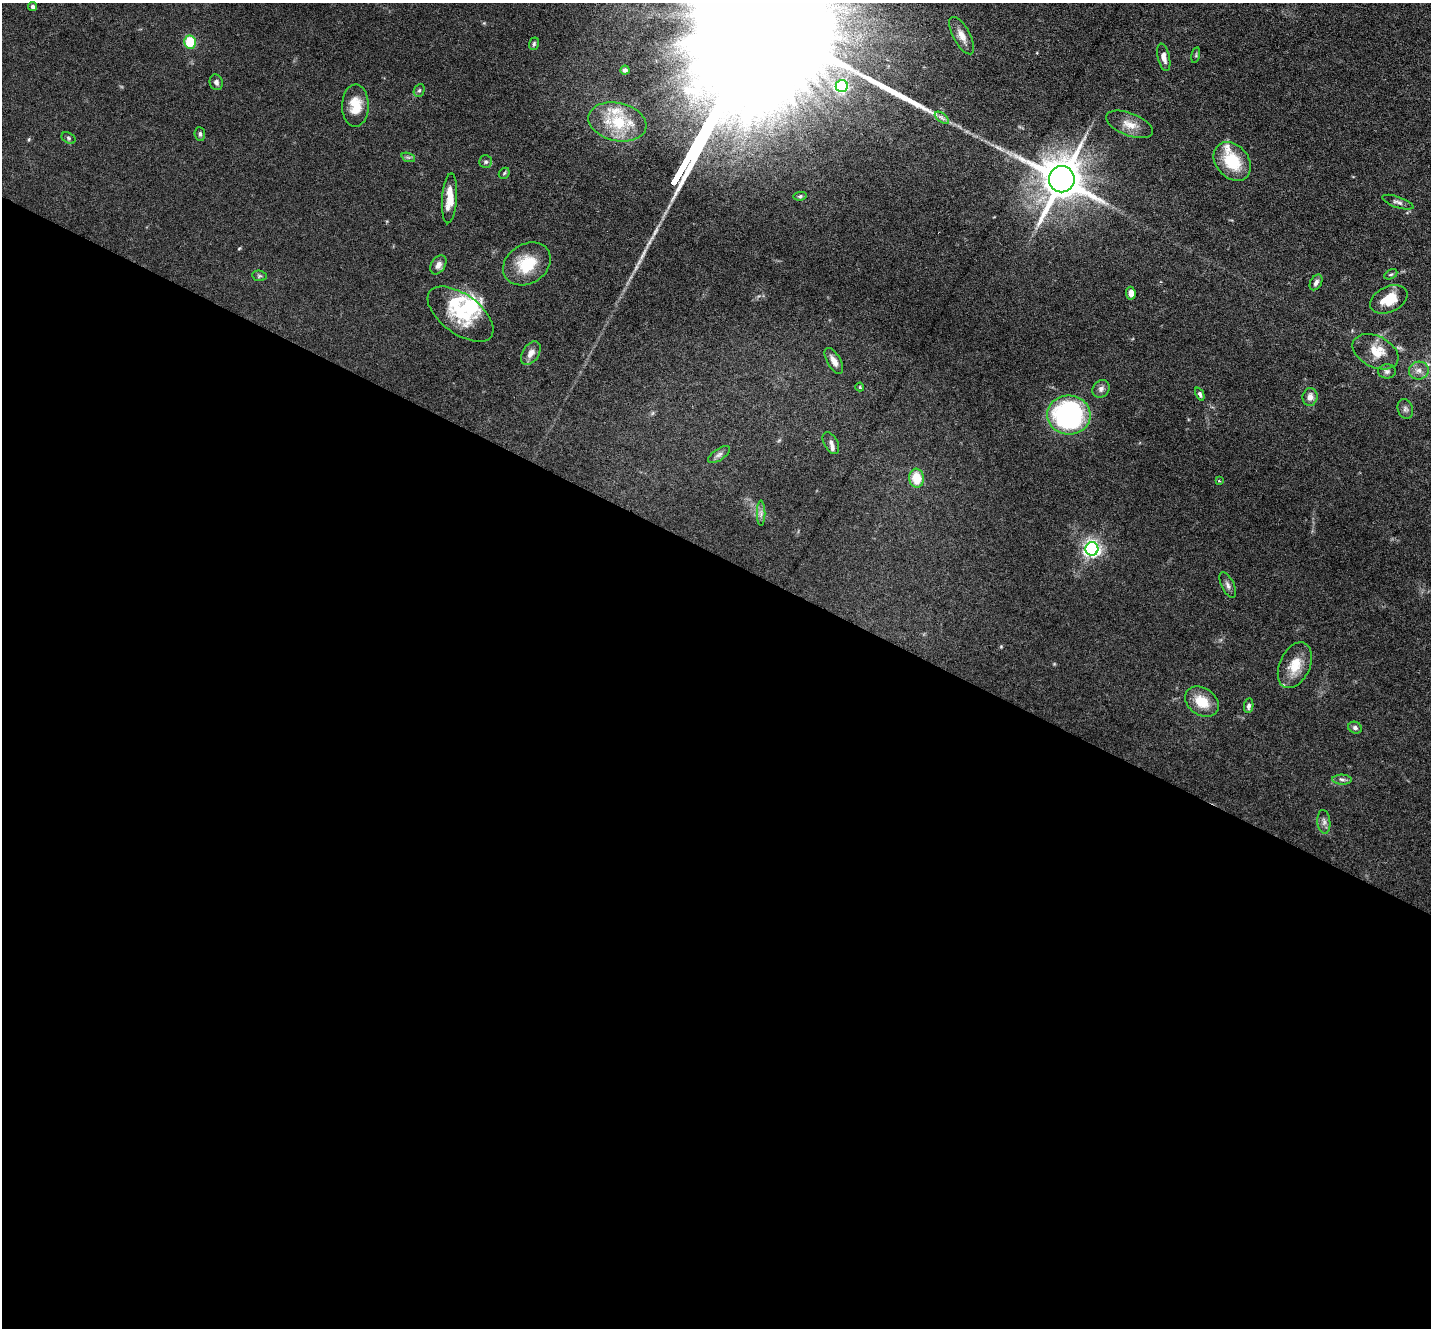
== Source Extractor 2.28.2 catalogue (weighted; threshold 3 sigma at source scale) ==
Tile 14 of 4 x 4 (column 2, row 4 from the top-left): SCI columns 1430-2858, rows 143-1468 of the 5716 x 5726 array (HDU 1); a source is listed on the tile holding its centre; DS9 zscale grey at full resolution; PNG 1433 x 1330 px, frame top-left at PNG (2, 3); each listed source drawn as its Kron ellipse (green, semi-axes under 4 px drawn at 4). Shown black and unused: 58% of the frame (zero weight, under 3 of 6 exposures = <1% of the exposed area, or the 3 px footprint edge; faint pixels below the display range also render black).
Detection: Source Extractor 2.28.2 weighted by HDU 2 'WHT'; one run over the whole footprint, this tile lists its part. Background 0.0632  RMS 0.0045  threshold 0.0185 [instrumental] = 3 sigma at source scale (4.09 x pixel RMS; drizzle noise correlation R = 1.36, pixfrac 0.8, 0.05/0.05 arcsec/px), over >= 5 px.
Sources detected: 66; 2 inside a brighter object's white glare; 2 long thin detections or spike segments (spike, bleed or trail) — neither listed nor drawn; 6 inside a brighter listed object's ellipse — not listed separately; the other 56 listed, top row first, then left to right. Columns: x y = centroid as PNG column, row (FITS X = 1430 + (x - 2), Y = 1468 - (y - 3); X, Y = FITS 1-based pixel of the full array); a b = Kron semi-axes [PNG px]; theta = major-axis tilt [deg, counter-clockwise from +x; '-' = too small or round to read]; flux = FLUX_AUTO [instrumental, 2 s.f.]
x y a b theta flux
33 6 4 4 - 1.1
962 36 21 8 -61 3.9
190 42 6 6 - 12
534 44 6 4 70 0.69
1196 55 8 3 78 0.55
1164 57 14 6 -77 2.6
625 70 4 4 - 1.1
216 82 8 6 -74 1.3
842 86 6 6 - 54
419 90 6 5 - 0.8
355 106 21 13 90 8.8
942 118 8 4 -37 1.2
617 122 29 19 -13 19
1129 124 25 11 -21 5.6
200 134 7 5 -84 1
68 138 7 5 -29 0.8
408 157 7 4 -18 0.86
1232 161 21 16 -49 16
486 162 6 6 - 1
504 173 6 5 - 0.57
1062 179 13 12 - 1600
800 196 6 4 10 0.69
450 198 25 7 86 6.8
1398 202 16 5 -19 1.6
527 264 25 19 33 15
438 265 10 7 58 2.2
1391 274 7 4 28 0.72
259 276 7 5 -7 0.71
1316 282 8 5 59 1.5
1131 293 6 4 -83 3.1
1389 299 20 12 25 11
461 314 38 19 -36 19
1376 352 24 15 -26 8.2
531 353 13 8 57 3.1
834 361 14 6 -61 2.9
1387 371 9 7 -2 1.4
1419 371 10 9 - 2.6
860 387 4 4 - 0.42
1101 389 9 8 - 1.7
1200 394 7 4 -64 1
1310 397 9 7 81 2.7
1405 409 10 7 -72 1.5
1069 415 22 19 -6 76
831 443 12 6 -61 1.8
719 455 13 5 34 1.5
916 478 9 7 -83 9.7
1219 481 3 3 - 0.34
761 513 12 3 90 1.1
1092 549 6 6 - 130
1228 585 14 6 -64 1.7
1295 665 24 15 65 8.9
1202 702 18 13 -34 9.4
1249 706 7 4 81 1.2
1355 728 7 5 -24 1.2
1342 780 10 5 -2 1.3
1324 822 12 6 -84 1.7